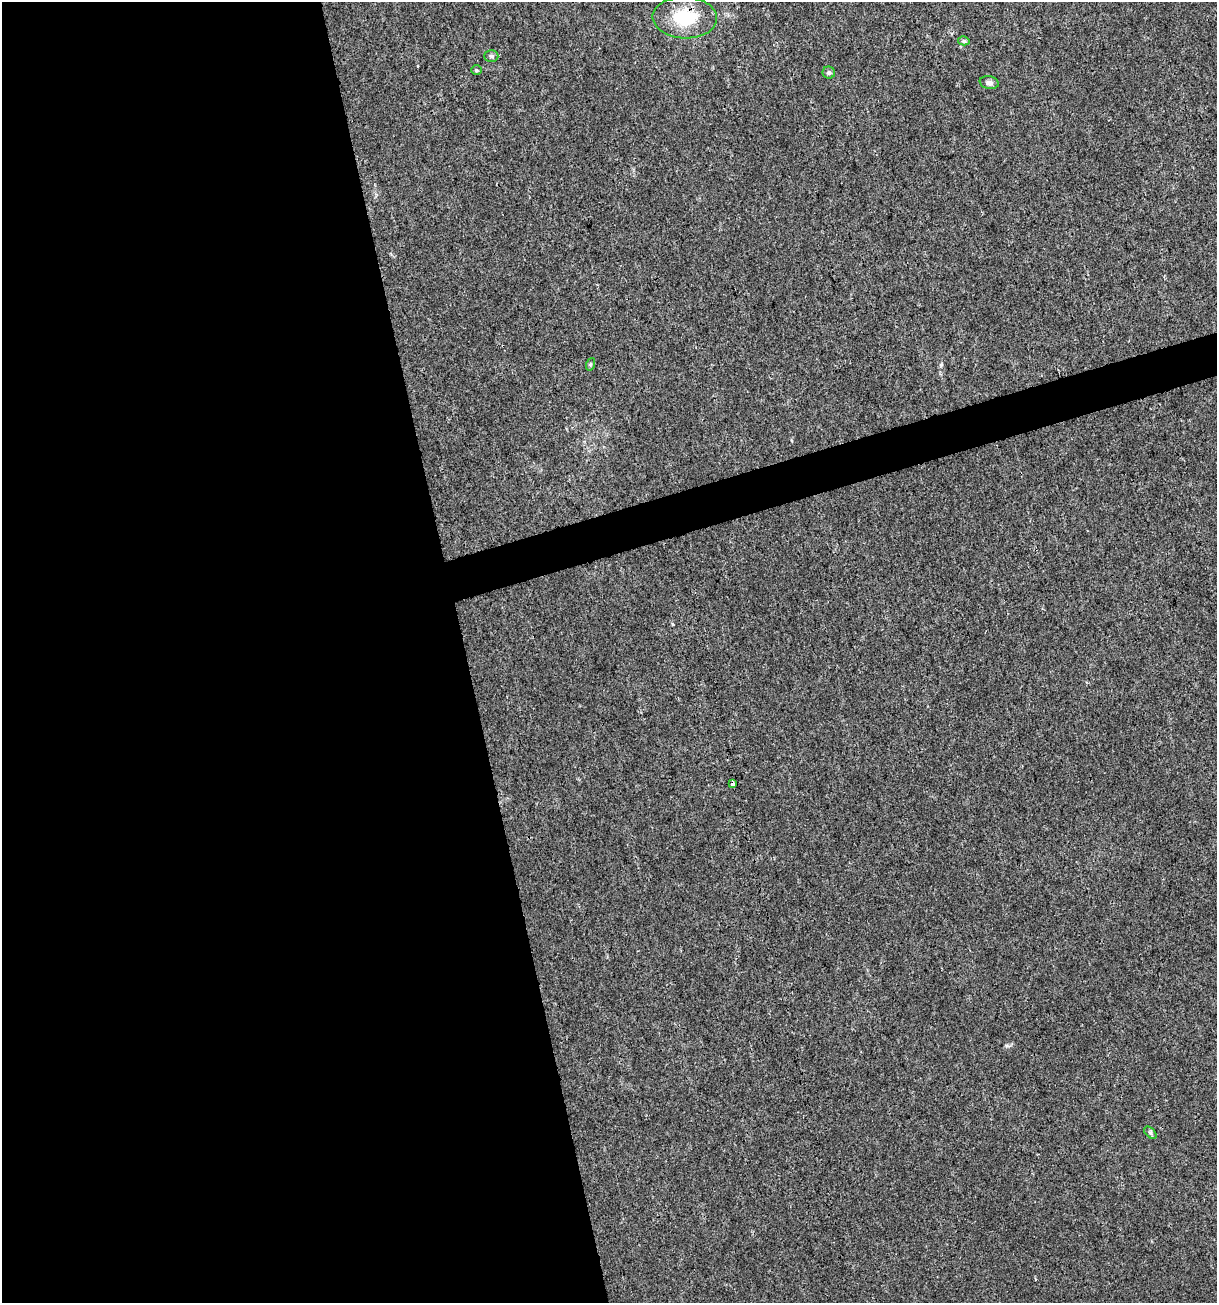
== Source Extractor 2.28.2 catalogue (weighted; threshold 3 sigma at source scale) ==
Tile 9 of 4 x 4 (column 1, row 3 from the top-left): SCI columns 102-1316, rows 1302-2602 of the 5012 x 5207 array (HDU 1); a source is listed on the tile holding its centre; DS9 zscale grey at full resolution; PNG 1219 x 1305 px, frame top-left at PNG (2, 2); each listed source drawn as its Kron ellipse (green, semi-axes under 4 px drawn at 4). Shown black and unused: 40% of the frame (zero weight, under 3 of 4 exposures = <1% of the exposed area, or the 3 px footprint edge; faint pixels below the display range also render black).
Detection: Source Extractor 2.28.2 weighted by HDU 2 'WHT'; one run over the whole footprint, this tile lists its part. Background 0.00294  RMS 0.0027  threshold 0.0121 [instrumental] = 3 sigma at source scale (4.5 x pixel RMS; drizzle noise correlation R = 1.50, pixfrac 1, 0.0396/0.0396 arcsec/px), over >= 5 px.
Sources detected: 9; all 9 listed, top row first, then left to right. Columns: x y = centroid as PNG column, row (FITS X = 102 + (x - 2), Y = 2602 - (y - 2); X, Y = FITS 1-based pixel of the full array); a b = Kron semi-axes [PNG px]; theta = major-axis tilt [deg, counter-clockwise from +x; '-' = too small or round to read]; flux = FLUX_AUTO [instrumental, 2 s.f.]
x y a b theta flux
685 18 32 20 -2 14
964 41 6 4 -15 0.47
491 56 7 5 -1 0.66
476 70 5 4 - 0.33
829 72 6 6 - 0.73
989 83 9 6 -11 1
591 364 6 4 71 0.35
733 784 3 3 - 2.4
1150 1133 7 4 -44 0.54
Overlapping masked pixels (flux is a lower limit): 2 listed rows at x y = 685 18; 733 784